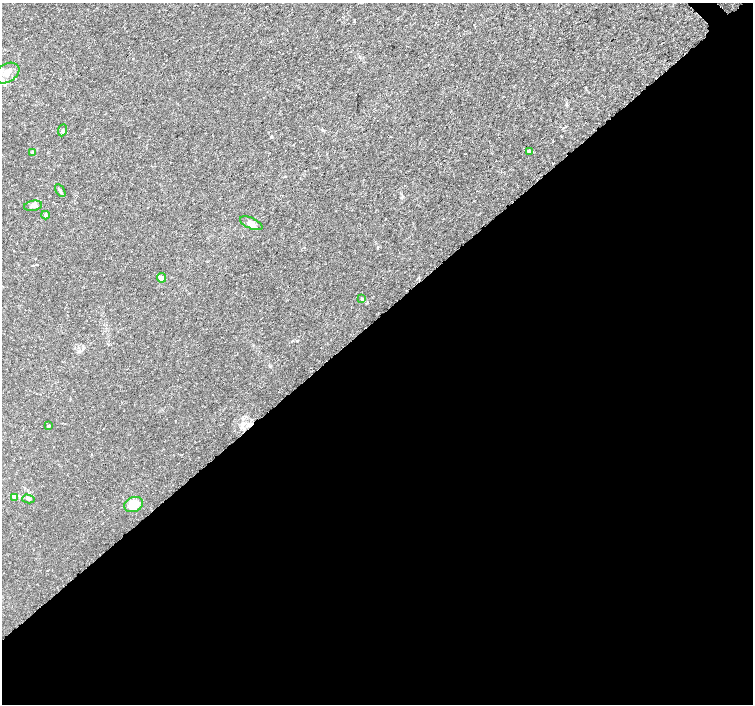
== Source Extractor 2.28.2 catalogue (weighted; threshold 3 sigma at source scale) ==
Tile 15 of 4 x 4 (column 3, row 4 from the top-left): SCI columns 3024-4524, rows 172-1575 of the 6056 x 6026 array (HDU 1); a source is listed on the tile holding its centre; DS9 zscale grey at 2 x 2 block average (1 PNG px = mean of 2 x 2 image px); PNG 755 x 706 px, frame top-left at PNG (2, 3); each listed source drawn as its Kron ellipse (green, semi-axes under 4 px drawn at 4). Shown black and unused: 55% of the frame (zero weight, under 3 of 5 exposures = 2% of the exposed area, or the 3 px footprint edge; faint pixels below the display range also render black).
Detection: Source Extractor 2.28.2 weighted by HDU 2 'WHT'; one run over the whole footprint, this tile lists its part. Background 0.00166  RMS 7.4e-04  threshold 0.00334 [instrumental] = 3 sigma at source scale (4.5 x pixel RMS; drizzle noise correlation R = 1.50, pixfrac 1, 0.0396/0.0396 arcsec/px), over >= 5 px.
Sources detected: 15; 1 cosmic-ray / hot-pixel residue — neither listed nor drawn; the other 14 listed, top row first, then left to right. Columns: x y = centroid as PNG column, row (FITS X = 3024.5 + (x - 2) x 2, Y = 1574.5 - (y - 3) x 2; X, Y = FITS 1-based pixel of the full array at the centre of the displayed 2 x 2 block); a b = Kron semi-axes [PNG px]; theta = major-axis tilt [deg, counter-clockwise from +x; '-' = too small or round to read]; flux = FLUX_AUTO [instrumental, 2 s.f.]
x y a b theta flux
7 73 13 9 31 1.7
62 130 6 3 67 0.26
529 151 4 3 - 0.21
32 152 4 3 - 0.2
60 190 7 3 -56 0.31
33 206 9 5 9 0.67
45 215 4 3 - 0.27
251 223 12 5 -23 1
161 278 5 4 - 0.67
362 299 4 3 - 0.17
49 426 3 3 - 0.23
15 497 4 3 - 0.23
28 499 6 3 -14 0.33
134 504 10 7 21 3.8
Diffuse or blended objects may show on this block-average render without a row.